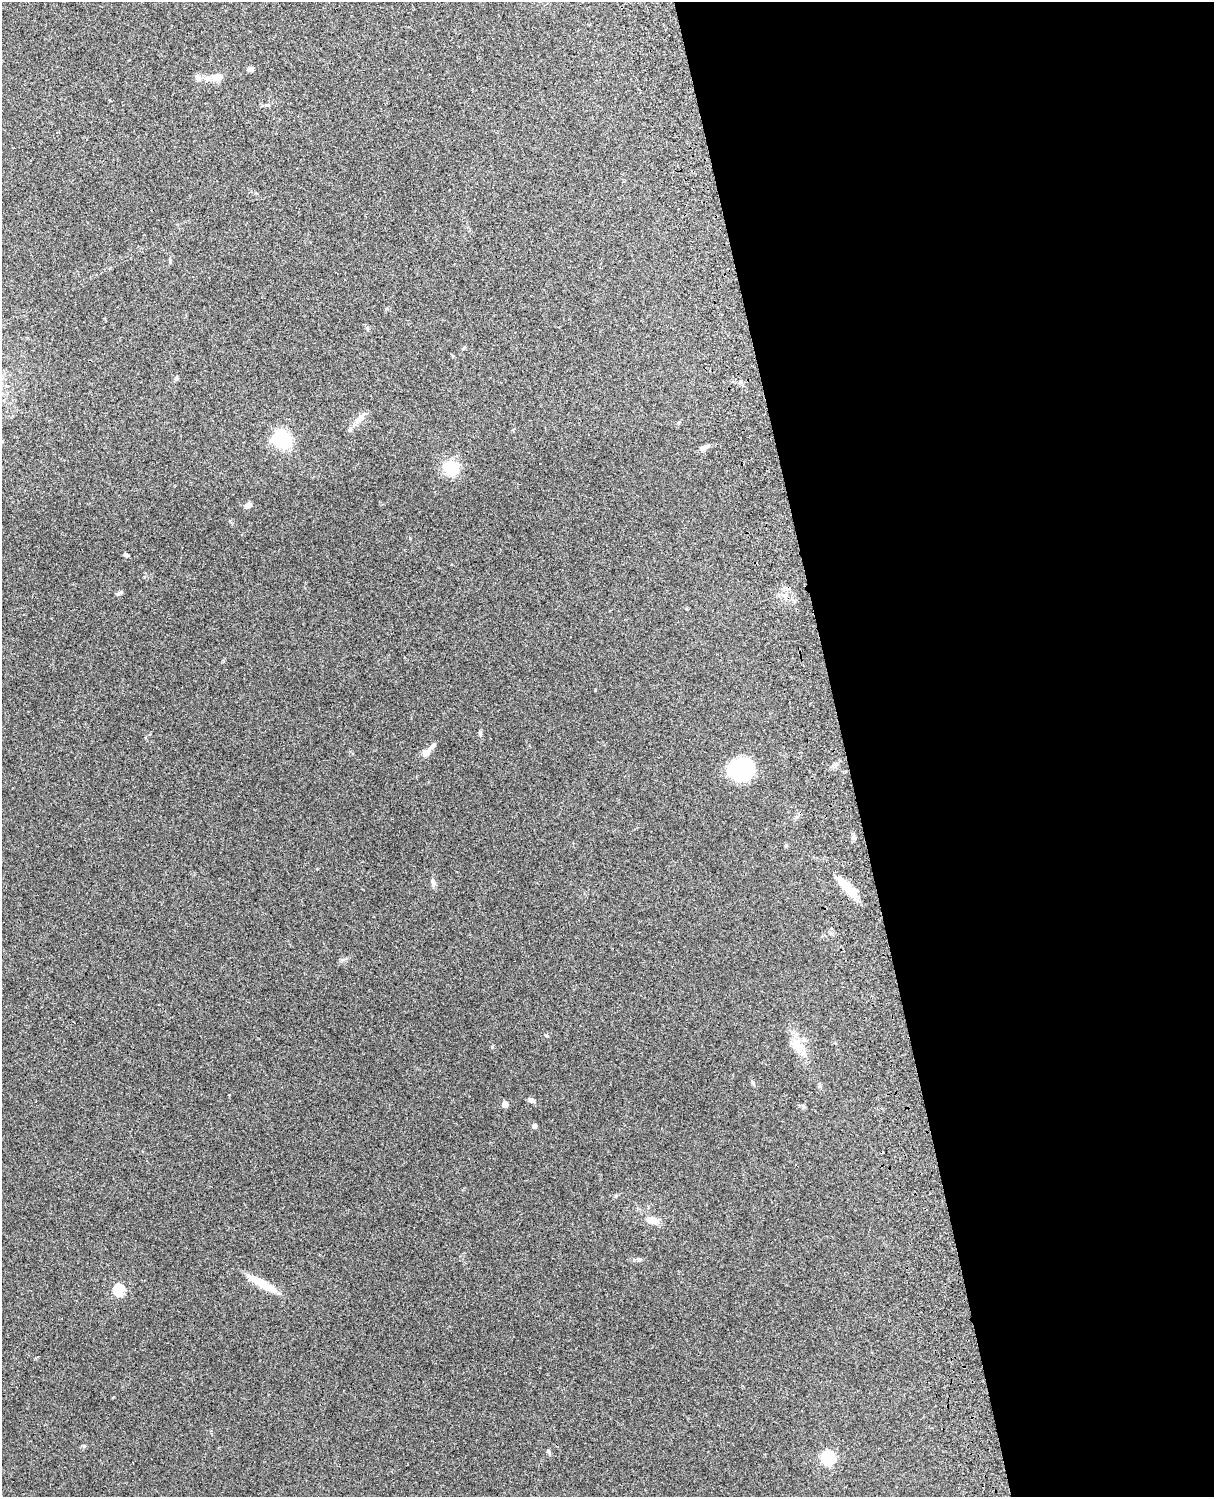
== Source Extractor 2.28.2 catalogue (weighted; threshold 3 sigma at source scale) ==
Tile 8 of 4 x 3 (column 4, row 2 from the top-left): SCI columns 3756-4967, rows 1660-3154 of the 5088 x 4927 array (HDU 1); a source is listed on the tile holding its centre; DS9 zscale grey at full resolution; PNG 1216 x 1499 px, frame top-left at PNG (2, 2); no overlay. Shown black and unused: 31% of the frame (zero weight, under 3 of 4 exposures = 6% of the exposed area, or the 3 px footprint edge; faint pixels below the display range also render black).
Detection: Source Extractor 2.28.2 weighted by HDU 2 'WHT'; one run over the whole footprint, this tile lists its part. Background 0.217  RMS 0.0083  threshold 0.0375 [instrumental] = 3 sigma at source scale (4.5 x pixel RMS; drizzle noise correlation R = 1.50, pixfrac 1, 0.05/0.05 arcsec/px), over >= 5 px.
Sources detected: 33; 1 inside a brighter object's white glare — not listed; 1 inside a brighter listed object's ellipse — not listed separately; the other 31 listed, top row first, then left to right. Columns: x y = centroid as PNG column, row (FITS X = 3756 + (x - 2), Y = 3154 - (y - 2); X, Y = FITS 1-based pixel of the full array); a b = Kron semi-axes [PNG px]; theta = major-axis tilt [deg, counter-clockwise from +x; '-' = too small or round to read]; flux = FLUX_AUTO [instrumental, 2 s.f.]
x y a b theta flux
250 69 7 6 - 1.8
198 77 9 7 -44 3.1
217 77 12 8 5 7.1
267 105 7 4 -14 1.3
176 378 7 4 46 1.1
359 419 14 7 35 5.3
282 439 16 13 -19 47
704 447 12 6 21 3.5
451 468 14 14 - 26
248 505 10 6 16 3.3
126 555 6 4 -12 1.4
119 593 9 4 26 1.5
480 733 7 5 -89 1.4
427 752 15 8 45 6.5
740 769 24 20 10 55
853 838 8 3 -45 1.3
786 845 5 4 - 1
433 883 9 5 -83 2.9
846 886 28 10 -46 14
797 1043 20 9 -44 10
753 1083 8 4 -55 1.2
531 1100 9 6 -32 2.4
505 1104 5 4 - 8.3
534 1126 5 4 - 2.9
616 1196 5 5 - 1
652 1220 16 9 -15 7.3
639 1260 7 4 0 1.5
262 1283 40 8 -29 18
119 1290 6 5 - 50
548 1451 8 4 -66 1.7
828 1458 6 6 - 120
Unlisted compact peaks at least as high as the median listed source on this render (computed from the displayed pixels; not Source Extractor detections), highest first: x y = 84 1446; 492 1047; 547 1036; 342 960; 595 690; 410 538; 367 328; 170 260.